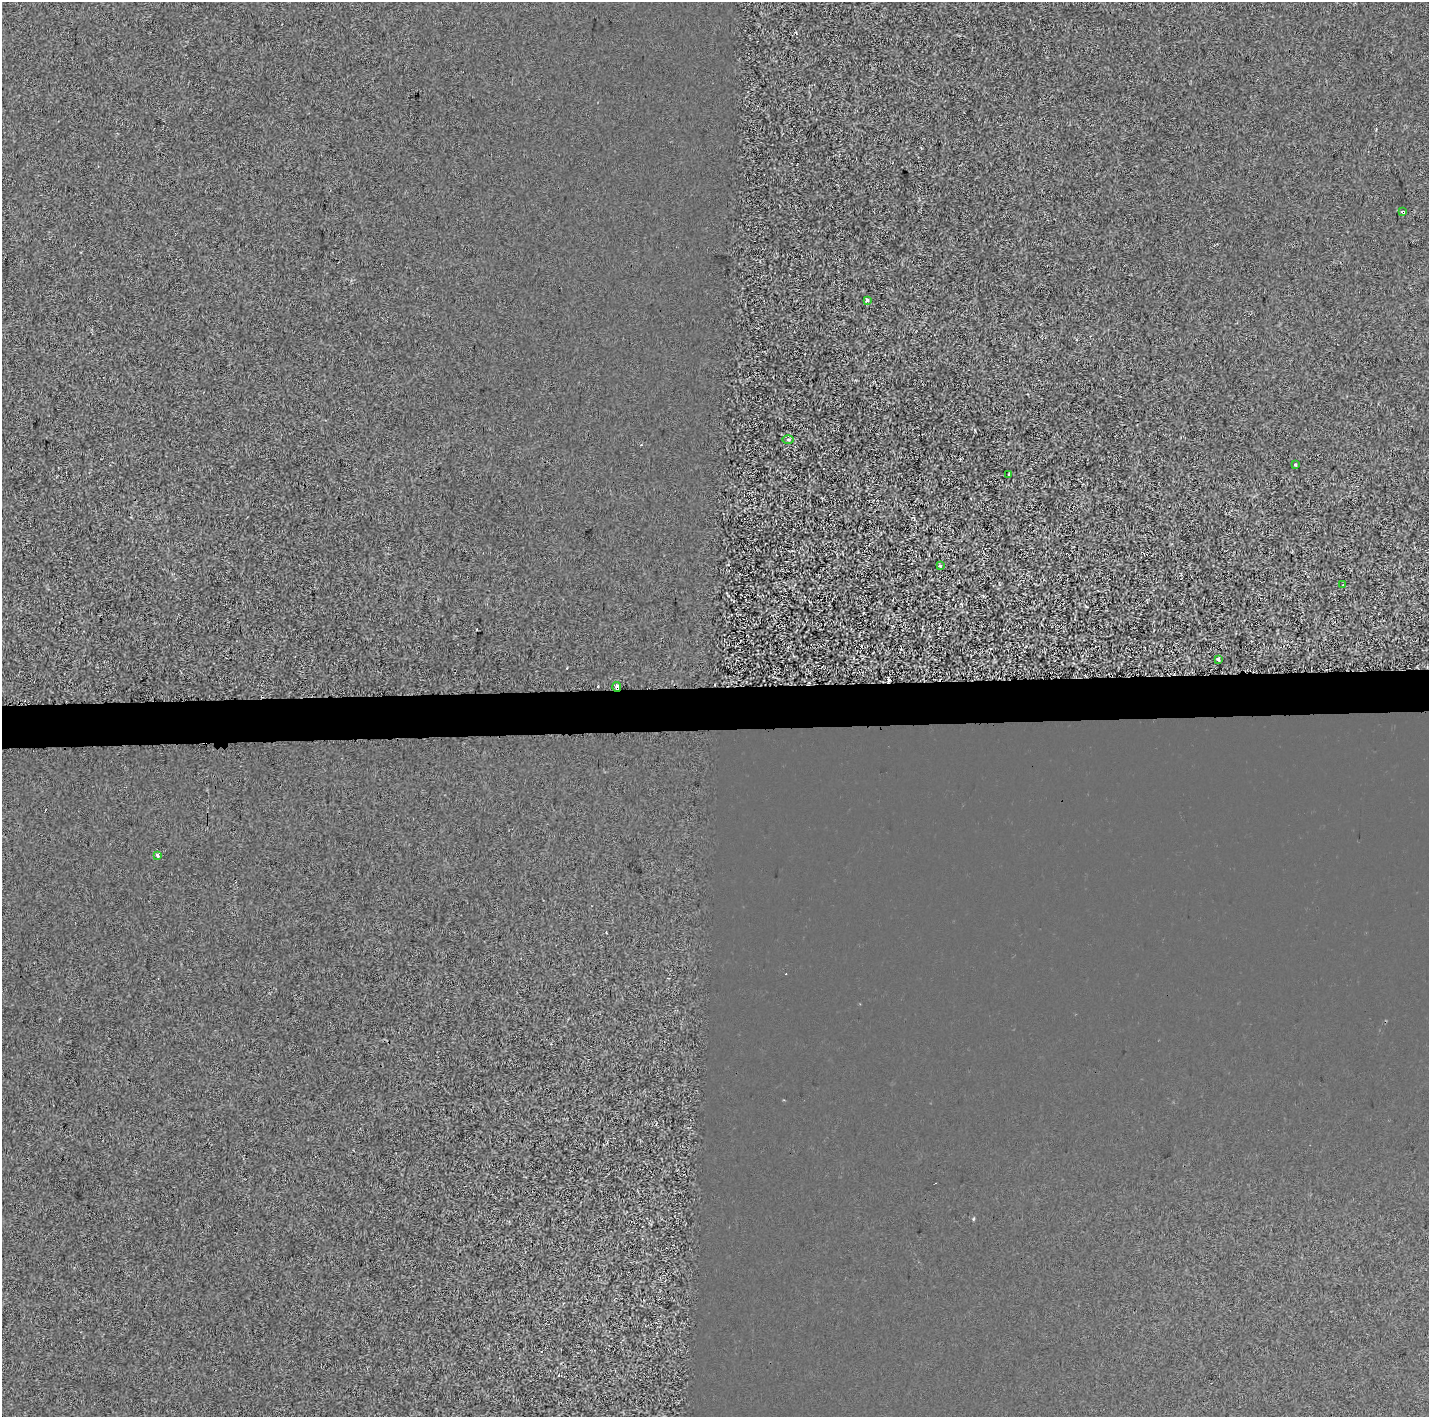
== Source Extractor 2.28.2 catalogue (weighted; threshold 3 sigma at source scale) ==
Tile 5 of 3 x 3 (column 2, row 2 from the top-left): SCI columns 1440-2866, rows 1567-2981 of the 4296 x 4548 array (HDU 1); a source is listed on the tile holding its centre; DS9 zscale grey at full resolution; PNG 1431 x 1419 px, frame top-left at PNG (2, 2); each listed source drawn as its Kron ellipse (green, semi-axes under 4 px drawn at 4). Shown black and unused: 3% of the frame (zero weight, under 2 of 3 exposures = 1% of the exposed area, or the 3 px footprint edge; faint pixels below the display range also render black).
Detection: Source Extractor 2.28.2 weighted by HDU 2 'WHT'; one run over the whole footprint, this tile lists its part. Background 4.30e-04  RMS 0.0048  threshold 0.0216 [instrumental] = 3 sigma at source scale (4.5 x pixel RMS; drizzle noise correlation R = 1.50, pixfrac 1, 0.0396/0.0396 arcsec/px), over >= 5 px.
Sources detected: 16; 6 cosmic-ray / hot-pixel residue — neither listed nor drawn; the other 10 listed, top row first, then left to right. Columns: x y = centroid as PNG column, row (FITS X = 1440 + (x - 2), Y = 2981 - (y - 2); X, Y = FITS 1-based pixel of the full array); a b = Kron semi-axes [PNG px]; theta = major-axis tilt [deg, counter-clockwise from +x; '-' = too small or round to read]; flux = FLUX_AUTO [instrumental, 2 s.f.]
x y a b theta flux
1403 212 4 3 - 5.1
867 300 4 3 - 2.2
788 439 5 3 - 0.56
1296 465 3 3 - 1.9
1009 475 4 3 - 1.1
940 566 4 3 - 0.56
1343 585 3 2 - 0.38
1218 659 3 3 - 0.77
617 687 5 3 - 4.4
158 855 3 3 - 5.8
Overlapping masked pixels (flux is a lower limit): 2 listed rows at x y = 1403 212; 617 687